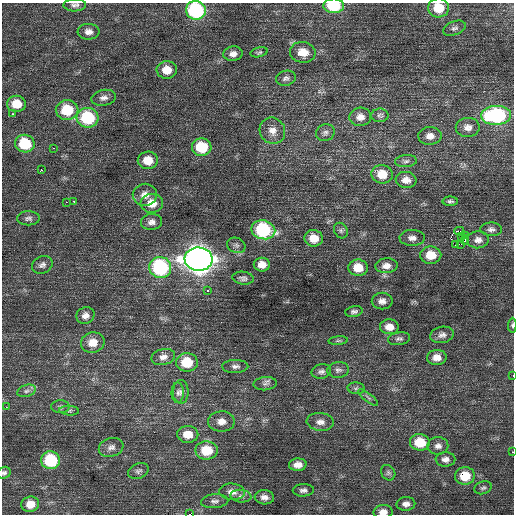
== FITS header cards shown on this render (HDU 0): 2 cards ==
NAXIS1  =                  512 / Axis length
NAXIS2  =                  512 / Axis length

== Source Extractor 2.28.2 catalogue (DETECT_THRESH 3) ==
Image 512 x 512 px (HDU 0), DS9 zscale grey, 1 PNG px = 1 image px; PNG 516 x 516 px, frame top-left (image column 1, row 512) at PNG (2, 3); each listed source drawn as its Kron ellipse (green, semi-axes under 4 px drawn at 4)
Background 0.24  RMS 0.8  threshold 2.39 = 3 sigma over >= 5 px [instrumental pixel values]
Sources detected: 111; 1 with non-positive FLUX_AUTO (blend fragments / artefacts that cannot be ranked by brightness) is neither listed nor drawn; the other 110 listed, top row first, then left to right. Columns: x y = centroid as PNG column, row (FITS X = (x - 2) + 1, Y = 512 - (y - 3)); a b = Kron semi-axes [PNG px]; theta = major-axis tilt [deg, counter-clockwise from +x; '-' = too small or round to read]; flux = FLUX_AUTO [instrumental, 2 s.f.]
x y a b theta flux
75 5 11 6 2 190
334 6 10 7 -2 2500
439 8 10 9 - 1300
196 10 10 9 - 6100
454 28 12 7 21 170
88 32 11 8 -3 320
259 52 9 5 12 100
303 52 13 10 -9 770
233 54 10 7 9 300
167 70 10 9 - 750
286 78 10 7 15 190
104 98 12 8 11 280
16 104 9 8 - 950
67 110 11 10 - 2000
12 114 3 2 - 76
380 115 9 7 -1 150
496 115 15 9 3 6800
360 117 11 9 6 370
87 118 11 10 - 3600
468 127 12 9 6 350
272 131 13 12 - 530
325 133 9 8 - 200
430 136 11 9 2 390
25 144 10 9 - 2300
202 147 10 9 - 2100
53 148 3 2 - 230
148 160 10 8 3 920
406 161 11 6 4 170
41 170 3 3 - 250
382 174 10 9 - 970
406 180 10 8 -8 390
145 195 12 11 - 460
450 201 8 4 0 130
66 202 2 2 - 190
74 202 3 2 - 140
152 203 11 9 2 740
28 218 11 7 1 190
152 222 10 8 5 280
491 229 11 7 -1 210
263 230 12 9 -12 4700
341 231 8 6 -59 140
459 231 5 3 - 920
465 235 3 2 - 480
461 236 3 2 - 50
314 238 9 8 - 780
412 238 12 8 -2 330
465 240 4 2 - 110
478 240 11 8 5 330
455 244 3 2 - 250
461 244 2 2 - 55
236 245 9 7 -25 170
431 255 10 8 0 970
199 259 14 11 -6 58000
42 265 11 8 26 230
262 265 8 7 - 470
386 266 11 7 4 370
160 267 11 10 - 6300
358 268 9 8 - 960
243 278 11 6 -8 170
208 290 3 3 - 130
382 301 10 8 0 310
354 312 9 5 11 150
85 316 9 8 - 310
512 325 7 4 87 95
389 327 9 7 -5 520
442 335 12 8 11 260
399 339 11 6 9 170
338 341 10 4 4 93
93 343 12 10 14 690
163 357 12 8 14 310
437 357 10 7 4 450
187 362 11 9 2 1400
235 366 13 6 1 220
338 370 11 7 6 210
321 371 10 7 12 200
513 376 3 2 - 130
265 384 12 6 5 210
356 388 8 5 -5 130
27 391 10 6 18 190
181 392 12 8 90 230
178 393 10 6 -90 170
368 397 12 4 -38 130
6 407 2 2 - 130
60 407 9 6 0 160
69 411 10 4 -4 120
221 421 13 10 1 490
320 422 13 9 -5 380
188 434 11 8 -1 780
420 442 10 8 -5 1400
438 446 10 8 -1 270
111 447 12 9 17 290
207 450 11 9 -2 1600
512 452 3 2 - 97
445 459 10 7 2 260
51 460 9 9 - 3000
298 465 9 6 5 390
138 471 10 7 24 180
4 473 7 5 31 120
388 473 8 7 - 150
465 476 10 9 - 1200
483 488 9 6 18 140
303 490 10 6 3 180
232 492 13 8 -5 390
241 496 10 6 -6 210
264 497 9 7 -5 290
215 501 14 7 4 230
30 504 9 7 14 600
406 504 9 7 4 260
383 512 9 6 3 320
190 514 3 2 - 1900
At the frame edge (FLAGS 8, measured only in part): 10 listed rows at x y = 75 5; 334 6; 439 8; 196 10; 512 325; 513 376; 512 452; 4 473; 383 512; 190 514
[1 non-positive-flux detection neither listed nor drawn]